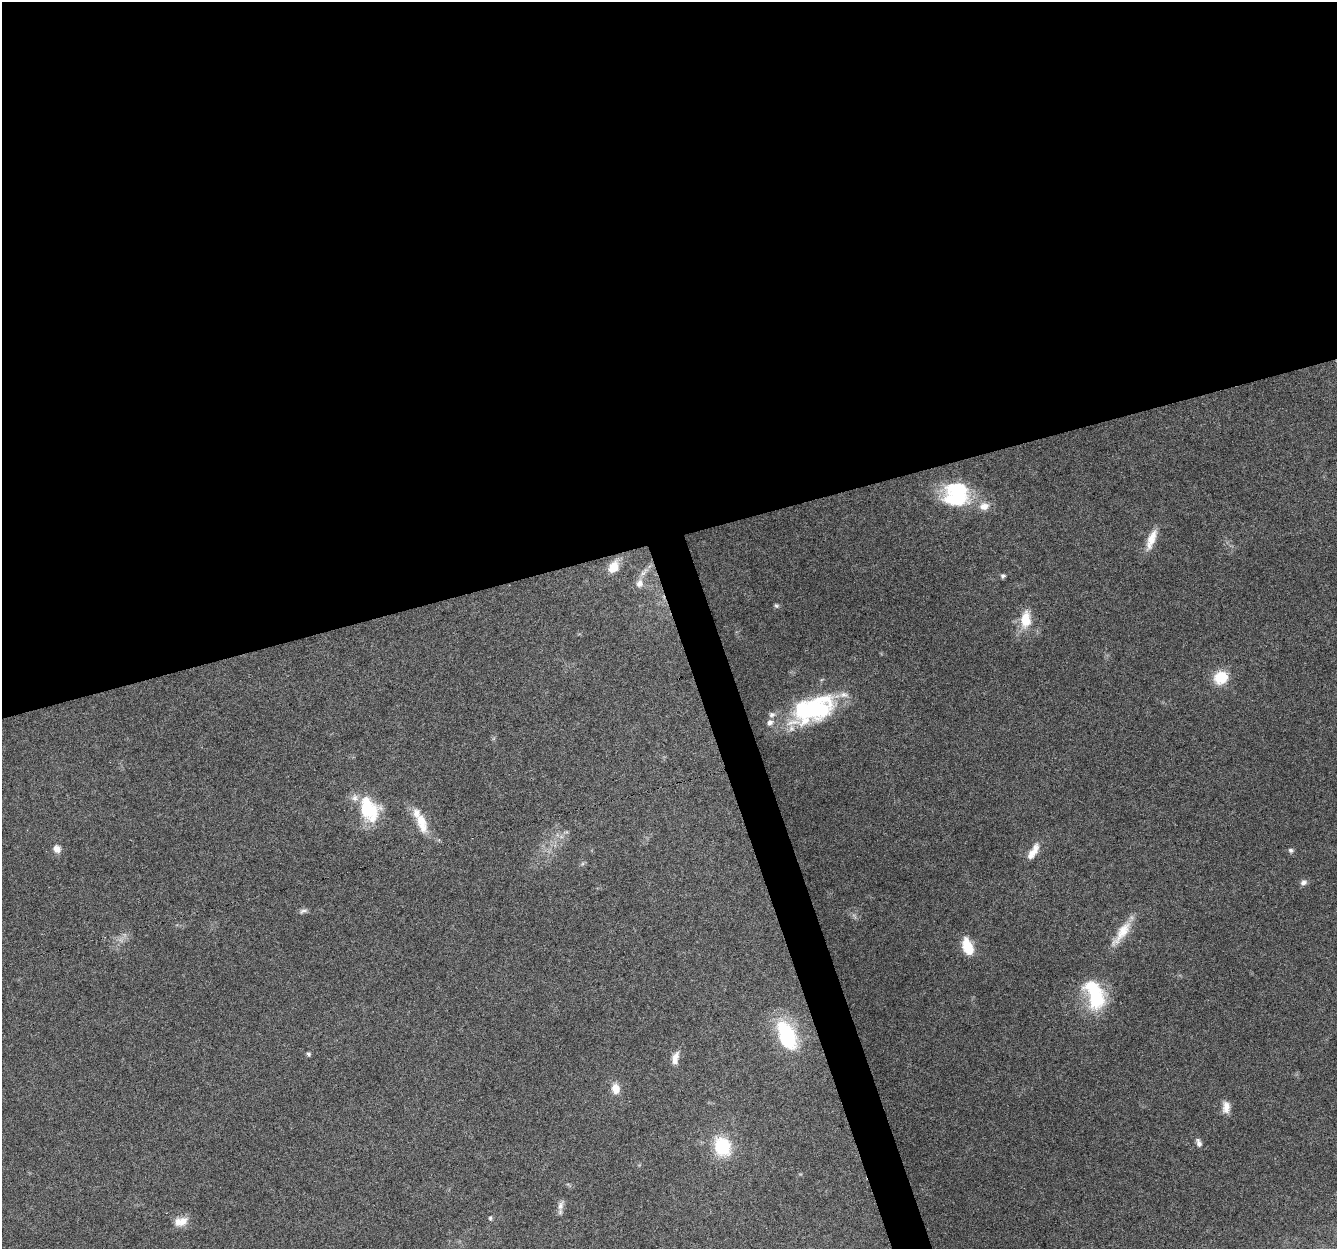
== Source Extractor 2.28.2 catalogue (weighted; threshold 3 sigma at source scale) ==
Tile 2 of 4 x 4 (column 2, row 1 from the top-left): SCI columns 1336-2670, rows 3801-5047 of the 5340 x 5160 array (HDU 1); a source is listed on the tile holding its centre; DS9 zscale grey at full resolution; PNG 1339 x 1251 px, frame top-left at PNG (2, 2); no overlay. Shown black and unused: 45% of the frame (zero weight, under 4 of 8 exposures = <1% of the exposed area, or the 3 px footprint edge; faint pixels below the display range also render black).
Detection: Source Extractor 2.28.2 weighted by HDU 2 'WHT'; one run over the whole footprint, this tile lists its part. Background 0.0853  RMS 0.0039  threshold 0.0161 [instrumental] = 3 sigma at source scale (4.09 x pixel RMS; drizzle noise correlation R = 1.36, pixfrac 0.8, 0.0396/0.0396 arcsec/px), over >= 5 px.
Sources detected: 37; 1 inside a brighter object's white glare — not listed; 6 inside a brighter listed object's ellipse — not listed separately; the other 30 listed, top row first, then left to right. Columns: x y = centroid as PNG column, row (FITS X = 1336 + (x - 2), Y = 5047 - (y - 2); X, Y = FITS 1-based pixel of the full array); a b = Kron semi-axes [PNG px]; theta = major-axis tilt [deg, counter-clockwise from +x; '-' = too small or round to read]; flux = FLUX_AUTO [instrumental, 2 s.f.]
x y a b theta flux
958 493 34 25 40 27
984 506 13 10 12 3.6
1151 539 29 9 70 5.5
613 567 16 11 58 5.7
644 572 21 6 48 2.9
1003 576 6 5 - 0.76
776 606 7 5 -36 0.69
1026 619 25 14 86 8.1
1221 677 14 13 - 11
813 709 54 27 22 46
369 809 30 20 -65 20
421 821 22 14 -69 6.9
57 849 8 7 - 2.7
1291 850 7 6 - 0.84
1033 852 24 9 58 4.3
1303 882 9 7 26 1.3
303 911 12 5 15 1.1
1122 933 40 11 54 8
967 946 19 11 -70 8.1
1095 995 36 20 -70 24
786 1035 39 20 -67 26
309 1054 5 4 - 0.69
675 1058 17 8 77 3.1
616 1089 11 8 -75 4.5
1226 1107 16 10 -89 3.2
1199 1143 12 6 -70 1.5
722 1146 23 18 -65 16
561 1205 14 7 74 1.9
490 1218 6 5 - 0.52
183 1221 16 11 54 3.4